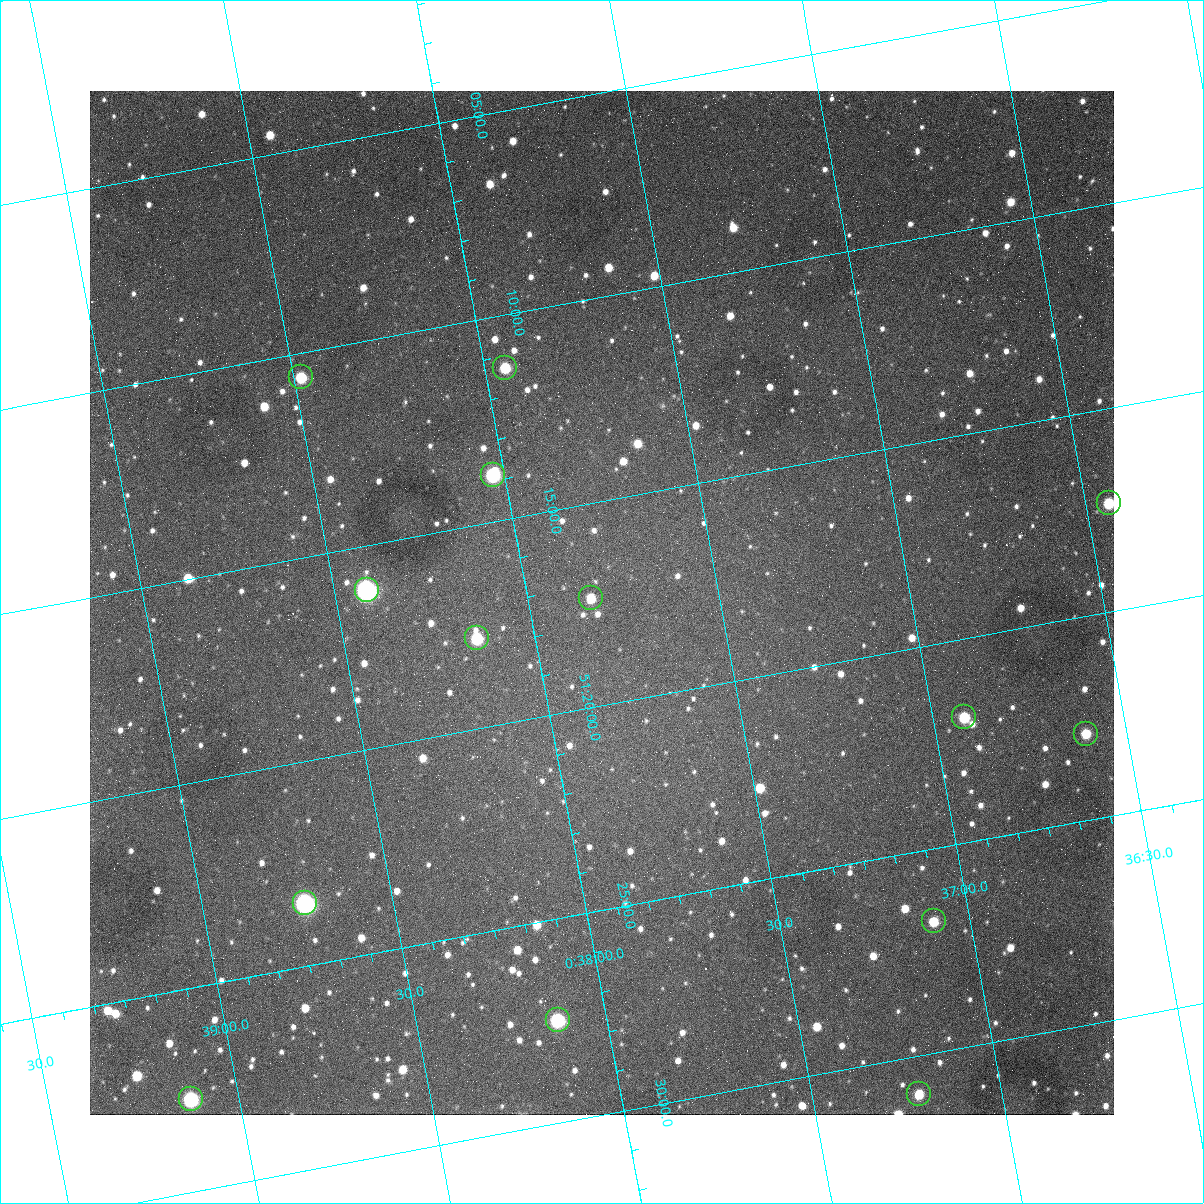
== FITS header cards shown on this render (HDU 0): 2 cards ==
NAXIS1  =                 1024
NAXIS2  =                 1024

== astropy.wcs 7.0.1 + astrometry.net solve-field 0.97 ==
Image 1024 x 1024 px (HDU 0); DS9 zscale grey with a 90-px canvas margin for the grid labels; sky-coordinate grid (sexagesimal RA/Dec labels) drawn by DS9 from the SOLVED WCS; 14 Tycho-2 reference stars matched to detected sources circled (green)
Header WCS: none
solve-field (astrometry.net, Tycho-2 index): SOLVED blind (the file carries no WCS)
Solved WCS: RA---TAN-SIP/DEC--TAN-SIP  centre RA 00:37:49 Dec +51:17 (9.45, +51.29 deg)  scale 1.49 arcsec/px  FOV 25.5' x 25.5'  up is -169 deg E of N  parity flipped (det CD > 0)
(file carries no celestial WCS; the grid is the blind solution)
Tycho-2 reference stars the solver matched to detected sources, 14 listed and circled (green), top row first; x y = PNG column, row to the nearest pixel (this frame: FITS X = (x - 90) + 1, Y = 1024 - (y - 91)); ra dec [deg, ICRS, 3 dp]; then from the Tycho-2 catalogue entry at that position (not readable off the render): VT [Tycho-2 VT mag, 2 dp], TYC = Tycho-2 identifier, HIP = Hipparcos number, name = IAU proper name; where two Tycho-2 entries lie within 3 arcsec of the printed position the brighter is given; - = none
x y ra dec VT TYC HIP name
505 368 9.486 +51.188 10.87 3261-2086-1 - -
301 377 9.620 +51.177 10.71 3261-2090-1 - -
493 475 9.507 +51.231 9.24 3261-2068-1 - -
1109 503 9.110 +51.289 10.95 3261-2033-1 - -
367 590 9.604 +51.268 7.70 3261-1879-1 3018 -
591 598 9.459 +51.289 11.04 3261-1703-1 - -
477 638 9.538 +51.296 10.24 3261-1493-1 - -
964 717 9.229 +51.365 11.03 3261-2198-1 - -
1086 734 9.152 +51.381 11.06 3261-1519-1 - -
305 903 9.683 +51.391 7.88 3261-1837-1 - -
934 921 9.274 +51.446 10.91 3261-1253-1 - -
558 1020 9.532 +51.458 9.03 3261-1423-1 - -
919 1094 9.305 +51.516 11.13 3261-2117-1 - -
191 1099 9.782 +51.462 9.45 3261-1155-1 - -